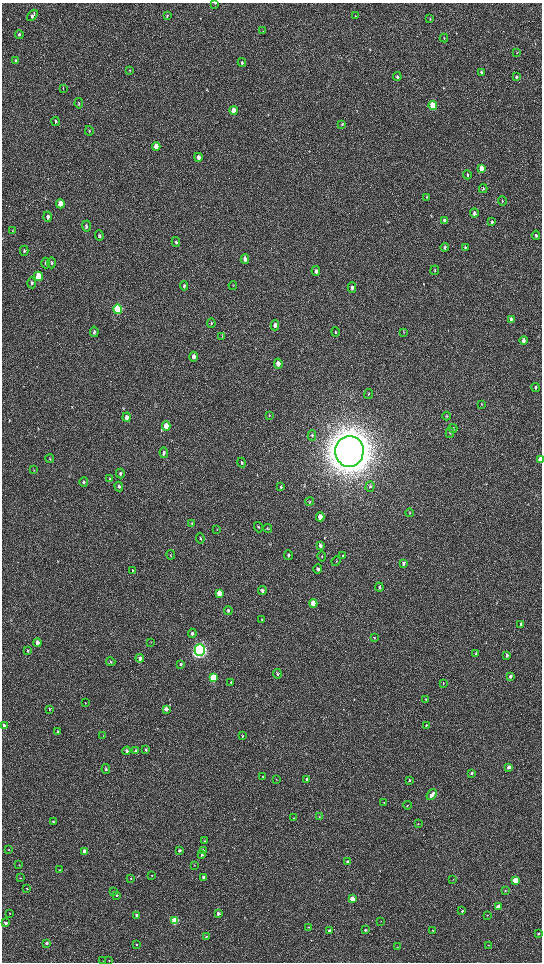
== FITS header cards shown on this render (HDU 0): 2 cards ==
NAXIS1  =                 1080 / length of data axis 1
NAXIS2  =                 1920 / length of data axis 2

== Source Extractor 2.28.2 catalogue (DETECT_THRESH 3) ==
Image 1080 x 1920 px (HDU 0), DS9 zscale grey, zoomed out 1/2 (1 PNG px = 2 x 2 image px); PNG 544 x 964 px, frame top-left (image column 1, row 1919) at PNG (2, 3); each listed source drawn as its Kron ellipse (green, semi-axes under 4 px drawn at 4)
Background 516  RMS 35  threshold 104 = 3 sigma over >= 5 px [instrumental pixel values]
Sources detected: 195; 2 cannot appear on this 1/2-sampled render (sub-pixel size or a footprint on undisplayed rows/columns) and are neither listed nor drawn; the other 193 listed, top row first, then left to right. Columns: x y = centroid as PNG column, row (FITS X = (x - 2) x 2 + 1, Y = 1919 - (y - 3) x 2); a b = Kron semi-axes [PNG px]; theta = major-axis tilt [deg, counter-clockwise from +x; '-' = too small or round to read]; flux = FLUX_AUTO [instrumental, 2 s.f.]
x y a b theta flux
215 3 3 2 - 3.4e+03
32 15 6 4 49 1.9e+04
167 16 4 3 - 7.4e+03
355 16 3 2 - 2.9e+03
430 19 4 2 - 4.3e+03
263 31 3 2 - 3.4e+03
19 34 4 3 - 1.1e+04
444 38 4 2 - 4.6e+03
517 53 3 2 - 4.2e+03
15 60 4 3 - 5.4e+03
242 63 4 3 - 1.4e+04
130 70 3 3 - 4.1e+03
481 72 4 3 - 1.3e+04
397 77 4 3 - 1.3e+04
516 77 4 3 - 1.0e+04
63 88 3 2 - 3.7e+03
79 103 5 3 - 7.8e+03
433 106 4 3 - 3.7e+05
234 110 4 3 - 6.5e+04
55 122 4 3 - 1.0e+04
342 124 4 3 - 6.9e+03
89 131 5 3 - 8.2e+03
156 147 4 3 - 1.1e+05
198 157 4 3 - 3.5e+04
481 168 4 3 - 6.7e+04
467 175 4 3 - 9.5e+03
483 189 4 3 - 8.3e+03
427 197 4 2 - 3.9e+03
502 201 4 3 - 6.8e+03
60 204 4 3 - 1.5e+05
474 213 4 3 - 2.4e+04
48 217 5 3 - 3.1e+04
445 221 4 3 - 4.3e+04
492 222 4 3 - 1.1e+04
86 226 5 4 - 1.8e+04
12 231 4 2 - 4.2e+03
536 235 5 3 - 1.0e+04
99 236 5 4 - 1.2e+04
176 242 5 3 - 1.1e+04
445 247 4 3 - 1.2e+04
465 247 4 3 - 8.5e+03
24 251 5 3 - 1.0e+04
245 259 5 4 - 2.9e+04
46 263 5 4 - 1.6e+04
52 263 6 3 -89 9.2e+03
435 270 5 2 - 5.0e+03
316 271 5 3 - 2.4e+04
38 276 5 3 - 2.9e+05
32 283 5 4 - 1.4e+04
233 285 4 2 - 3.8e+03
184 286 5 3 - 9.6e+03
352 287 5 4 - 1.5e+04
118 309 5 4 - 9.2e+05
511 320 4 3 - 2.5e+04
211 323 4 3 - 7.8e+03
275 325 5 4 - 3.4e+04
94 332 5 4 - 1.3e+04
335 332 5 3 - 6.5e+03
403 332 3 2 - 3.8e+03
222 336 3 2 - 4.0e+03
523 340 4 3 - 3.2e+04
193 357 5 4 - 3.3e+04
278 364 5 4 - 5.1e+04
536 387 4 3 - 1.1e+04
369 394 5 2 - 5.1e+03
481 404 3 3 - 4.8e+03
270 415 3 3 - 4.7e+03
447 416 4 3 - 5.5e+03
126 417 4 3 - 4.1e+04
166 426 5 3 - 1.2e+05
453 428 4 3 - 6.4e+03
450 433 5 3 - 5.9e+03
312 435 5 3 - 1.1e+04
349 451 15 14 - 2.3e+07
164 453 5 3 - 1.6e+04
50 459 4 2 - 4.8e+03
540 459 4 3 - 7.0e+04
241 463 5 3 - 9.4e+03
34 470 3 2 - 3.3e+03
120 473 5 3 - 1.3e+04
110 479 4 3 - 5.3e+03
84 482 5 4 - 1.3e+04
119 486 5 4 - 1.1e+04
370 486 5 4 - 9.1e+03
281 487 4 3 - 9.2e+03
310 501 4 3 - 6.3e+03
409 513 4 3 - 5.1e+03
320 517 4 3 - 6.8e+04
192 523 4 3 - 7.0e+03
258 527 5 3 - 6.0e+03
267 528 5 2 - 4.1e+03
217 530 3 2 - 1.9e+03
200 538 5 3 - 7.4e+03
320 545 4 3 - 2.1e+04
171 555 5 2 - 4.1e+03
288 555 5 4 - 1.3e+04
322 556 5 3 - 5.9e+03
343 556 3 3 - 5.0e+03
336 561 5 3 - 5.1e+03
403 564 4 3 - 1.5e+04
318 569 4 4 - 1.4e+04
133 571 4 3 - 6.6e+03
379 587 4 4 - 9.3e+03
262 590 4 3 - 1.6e+04
219 593 4 3 - 8.4e+04
313 603 4 3 - 1.9e+05
228 611 4 3 - 1.2e+04
262 620 4 2 - 5.4e+03
521 624 4 3 - 2.2e+04
192 633 4 4 - 1.9e+04
374 638 4 2 - 4.4e+03
151 642 3 2 - 3.7e+03
37 643 4 3 - 4.3e+04
200 650 6 5 - 3.2e+06
28 651 3 3 - 7.6e+03
476 654 4 3 - 7.0e+03
507 655 3 3 - 1.3e+04
140 658 4 3 - 3.5e+04
111 662 5 3 - 6.4e+03
180 664 4 3 - 7.8e+03
277 674 4 3 - 9.6e+03
510 676 4 3 - 1.8e+04
213 678 4 3 - 4.6e+05
231 682 3 3 - 5.7e+03
443 683 3 2 - 4.1e+03
426 699 4 3 - 6.7e+03
85 703 2 2 - 2.3e+03
49 709 4 3 - 5.0e+03
166 709 4 3 - 3.7e+04
4 725 4 3 - 1.5e+04
426 725 4 3 - 7.7e+03
58 732 4 3 - 7.7e+03
103 736 3 2 - 2.9e+03
243 736 3 3 - 4.5e+03
146 749 4 3 - 1.1e+04
127 751 4 4 - 1.4e+04
135 751 4 3 - 2.2e+04
509 767 3 3 - 3.4e+04
106 769 5 3 - 8.6e+03
471 773 4 3 - 1.2e+04
263 777 3 3 - 5.5e+03
276 779 3 2 - 3.1e+03
307 780 3 3 - 2.6e+04
409 780 4 3 - 8.5e+03
432 795 6 3 51 6.3e+04
384 802 3 3 - 3.8e+03
407 805 4 2 - 4.3e+03
319 817 4 3 - 4.4e+03
294 818 3 2 - 3.6e+03
53 821 4 3 - 7.7e+03
418 824 3 2 - 3.7e+03
205 841 4 3 - 8.7e+03
9 850 3 2 - 3.3e+03
180 850 3 3 - 1.9e+04
203 850 4 3 - 8.1e+03
85 851 3 3 - 6.3e+04
202 855 4 3 - 1.0e+04
348 862 3 3 - 1.9e+04
19 865 3 2 - 3.1e+03
194 865 4 2 - 3.0e+03
59 870 3 3 - 4.1e+03
152 875 3 2 - 5.8e+03
203 877 3 3 - 1.3e+04
20 878 3 3 - 5.1e+03
131 878 3 3 - 6.1e+03
453 879 2 2 - 2.3e+03
516 881 3 3 - 5.1e+05
26 888 3 2 - 3.7e+03
114 891 3 2 - 3.6e+03
505 891 3 3 - 5.8e+03
117 895 3 3 - 9.2e+03
352 899 3 3 - 1.1e+05
498 907 3 3 - 1.3e+05
462 911 3 2 - 5.1e+03
9 913 3 2 - 3.3e+03
218 913 3 3 - 2.7e+04
137 915 3 3 - 2.7e+04
487 915 3 2 - 3.7e+03
175 921 3 3 - 4.0e+05
381 921 3 2 - 2.6e+03
6 923 3 2 - 1.7e+04
309 927 3 3 - 6.7e+03
329 930 3 3 - 1.4e+04
365 930 3 3 - 9.2e+03
432 930 2 2 - 4.1e+03
538 934 3 3 - 9.9e+03
206 936 3 3 - 7.2e+03
46 943 3 3 - 1.4e+04
137 944 3 2 - 5.1e+03
488 945 3 2 - 2.4e+03
398 947 3 2 - 3.1e+03
103 960 3 2 - 2.8e+03
109 960 3 2 - 4.4e+03
At the frame edge (FLAGS 8, measured only in part): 2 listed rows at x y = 215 3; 540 459
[2 sub-pixel or undisplayed-footprint detections neither listed nor drawn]